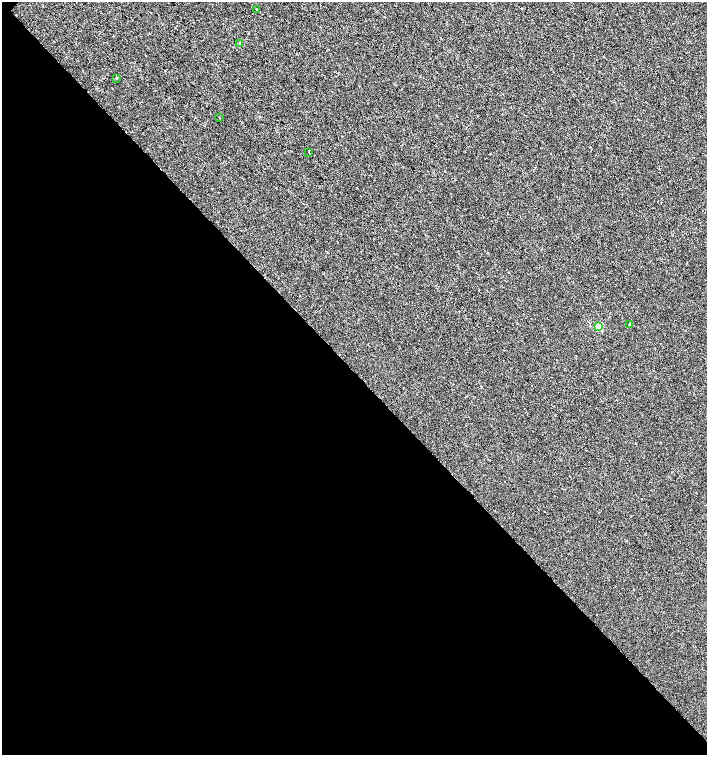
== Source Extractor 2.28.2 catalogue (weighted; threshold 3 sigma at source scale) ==
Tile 14 of 4 x 4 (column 2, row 4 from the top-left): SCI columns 1637-3046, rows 1-1506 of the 6026 x 6031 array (HDU 1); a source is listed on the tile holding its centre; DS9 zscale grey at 2 x 2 block average (1 PNG px = mean of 2 x 2 image px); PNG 709 x 757 px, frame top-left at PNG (2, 2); each listed source drawn as its Kron ellipse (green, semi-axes under 4 px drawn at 4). Shown black and unused: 51% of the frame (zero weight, under 2 of 3 exposures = <1% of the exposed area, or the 3 px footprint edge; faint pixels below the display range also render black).
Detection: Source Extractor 2.28.2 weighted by HDU 2 'WHT'; one run over the whole footprint, this tile lists its part. Background 4.92e-04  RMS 0.0029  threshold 0.0131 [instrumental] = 3 sigma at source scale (4.5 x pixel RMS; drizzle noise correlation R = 1.50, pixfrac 1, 0.0396/0.0396 arcsec/px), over >= 5 px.
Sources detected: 8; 1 cosmic-ray / hot-pixel residue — neither listed nor drawn; the other 7 listed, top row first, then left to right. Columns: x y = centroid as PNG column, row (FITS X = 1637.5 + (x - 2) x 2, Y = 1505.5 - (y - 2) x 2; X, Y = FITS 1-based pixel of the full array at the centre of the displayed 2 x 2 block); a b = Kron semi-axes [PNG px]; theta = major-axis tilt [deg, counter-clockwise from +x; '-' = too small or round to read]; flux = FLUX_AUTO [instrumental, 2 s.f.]
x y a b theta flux
257 10 2 2 - 0.55
239 43 3 2 - 0.61
116 78 2 2 - 0.51
219 117 2 2 - 0.48
309 152 2 2 - 0.85
629 324 2 2 - 3
598 326 3 3 - 33